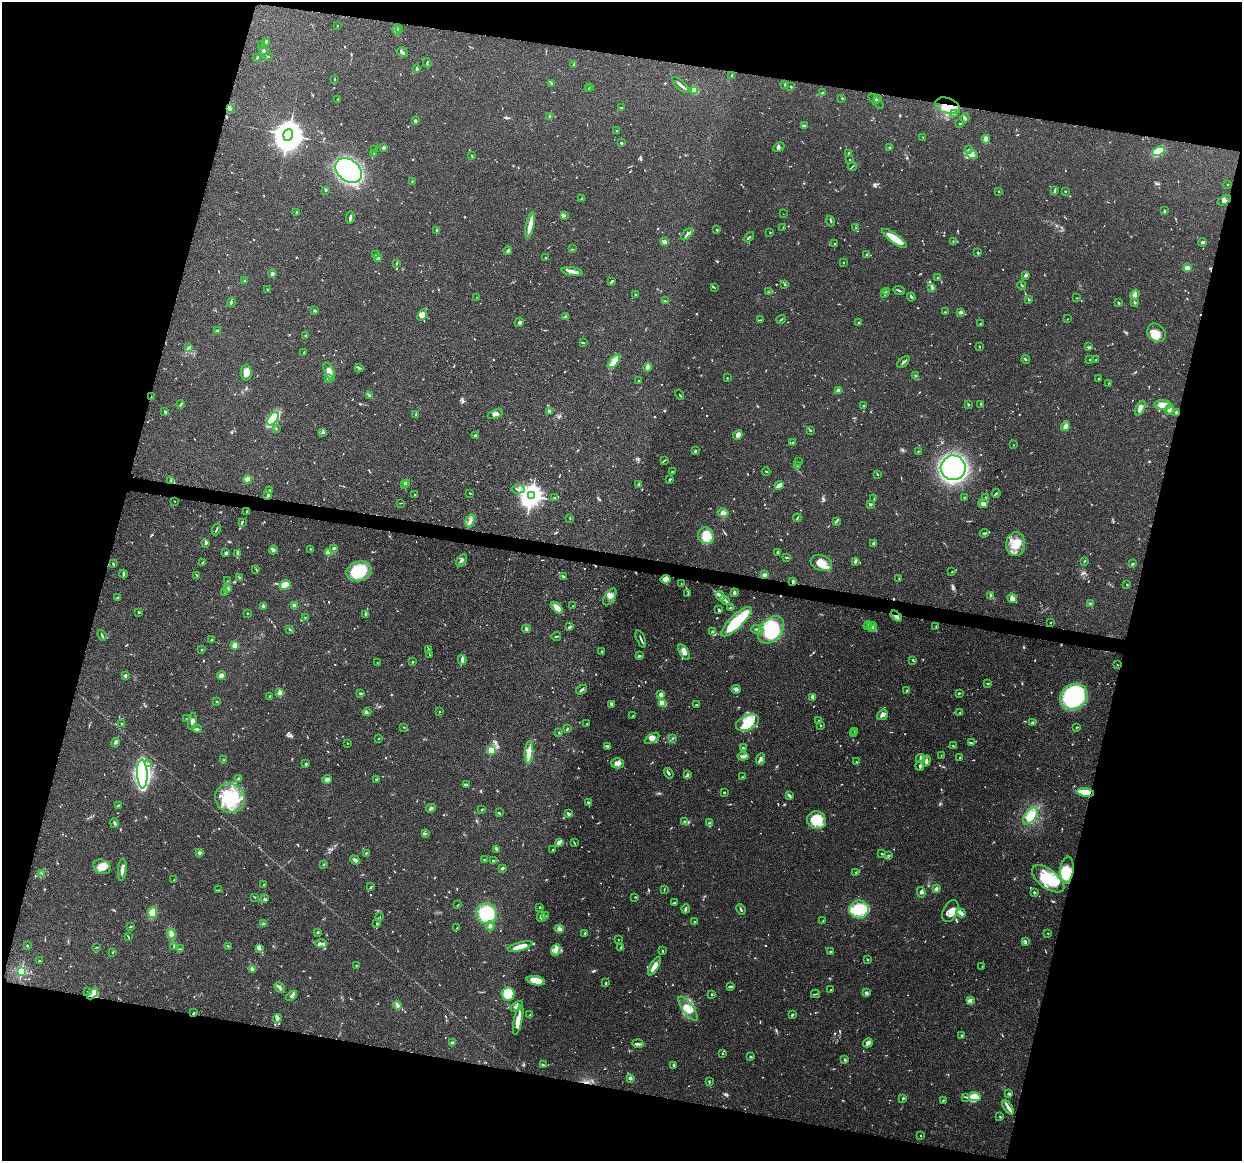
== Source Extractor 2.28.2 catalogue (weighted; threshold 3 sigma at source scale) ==
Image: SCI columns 20-4977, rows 128-4760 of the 5005 x 5016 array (HDU 1 of 3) = the unmasked area's bounding box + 8 px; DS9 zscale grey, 4 x 4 block average (1 PNG px = mean of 4 x 4 image px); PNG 1244 x 1163 px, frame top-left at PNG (2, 2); each listed source drawn as its Kron ellipse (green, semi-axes under 4 px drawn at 4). Shown black and unused: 29% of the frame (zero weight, under 3 of 4 exposures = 2% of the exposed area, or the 3 px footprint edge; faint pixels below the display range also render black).
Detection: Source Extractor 2.28.2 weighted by HDU 2 'WHT'. Background 0.0837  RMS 0.0063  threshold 0.0283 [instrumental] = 3 sigma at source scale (4.5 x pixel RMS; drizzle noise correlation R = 1.50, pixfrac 1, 0.05/0.05 arcsec/px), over >= 5 px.
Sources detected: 1025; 21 too faint to see at this stretch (4 x 4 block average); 4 inside a brighter object's white glare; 5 cosmic-ray / hot-pixel residue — neither listed nor drawn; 28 coinciding with a brighter row at this scale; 77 inside a brighter listed object's ellipse — not listed separately; of the other 890, all 500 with FLUX_AUTO >= 1.92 (the completeness limit of this list) listed and drawn (390 fainter detections not listed), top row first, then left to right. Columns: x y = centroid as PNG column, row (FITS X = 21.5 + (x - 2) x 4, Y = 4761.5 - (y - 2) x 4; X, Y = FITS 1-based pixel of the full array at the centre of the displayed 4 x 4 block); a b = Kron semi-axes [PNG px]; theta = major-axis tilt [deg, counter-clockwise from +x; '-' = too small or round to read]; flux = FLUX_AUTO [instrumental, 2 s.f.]
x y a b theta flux
337 26 2 2 - 3.1
400 29 3 2 - 3
397 30 4 2 - 4.4
266 42 3 2 - 2.7
262 45 2 2 - 3.4
263 50 5 2 - 4.9
402 52 5 3 - 7
269 56 2 2 - 2.1
257 58 3 2 - 2.7
427 63 4 2 - 3.8
574 64 3 2 - 4.3
417 69 4 2 - 4.5
732 75 3 2 - 2.6
334 79 3 2 - 2.5
552 83 4 2 - 5.5
681 85 11 2 -41 18
785 85 3 2 - 6
590 87 3 2 - 2
791 87 2 2 - 2.1
588 89 2 2 - 2
694 90 2 2 - 65
822 93 4 2 - 5.7
842 98 2 2 - 4
338 99 2 2 - 2.8
877 99 4 2 - 4.5
876 101 9 2 -45 7.1
947 106 12 7 -18 68
621 107 3 2 - 3.9
230 109 2 2 - 2.6
955 114 2 2 - 2.7
550 116 2 2 - 2.3
965 118 4 2 - 7.2
415 121 2 2 - 28
960 124 3 2 - 2
804 125 3 2 - 3.2
616 131 2 2 - 13
288 135 6 4 70 8700
923 137 2 2 - 2.4
986 139 4 3 - 32
621 143 2 2 - 5.2
383 147 2 2 - 33
779 147 6 2 26 5.9
889 147 2 2 - 9
375 149 2 2 - 1.9
968 150 2 2 - 2.1
1158 151 6 4 24 89
374 153 3 2 - 2
849 153 3 2 - 2.9
972 155 5 3 - 18
472 156 3 2 - 3.3
850 160 2 2 - 7.8
852 166 4 2 - 3
349 171 15 11 -40 810
412 181 2 2 - 3.4
1228 184 2 2 - 2.7
325 190 2 2 - 4.1
1054 191 3 2 - 4.5
1065 191 2 2 - 2.1
999 192 2 2 - 2.3
582 198 4 2 - 2.7
1224 200 7 3 26 9.8
1165 210 3 2 - 2.8
296 212 2 2 - 3
783 214 2 2 - 2.7
565 215 2 2 - 2
350 218 6 2 84 6.9
831 221 5 2 - 5.1
530 225 13 3 77 42
783 227 3 2 - 2.2
856 228 2 2 - 2.6
437 230 2 2 - 7.7
717 230 2 2 - 18
770 232 2 2 - 2
687 234 7 2 48 12
749 237 6 2 46 4.1
895 239 15 4 -36 74
953 241 2 2 - 2
665 242 3 2 - 20
1203 242 4 3 - 6.6
834 244 2 2 - 2.3
572 249 2 2 - 2
508 251 4 3 - 5.9
978 253 2 2 - 18
375 254 3 2 - 2.7
867 255 3 2 - 4
378 257 3 3 - 11
545 257 3 2 - 2.2
843 262 2 2 - 2.6
397 263 3 2 - 2.2
1187 268 2 2 - 92
572 272 11 3 -10 21
272 273 2 2 - 54
1026 275 3 2 - 12
937 278 2 2 - 4.6
244 281 2 2 - 11
611 282 3 2 - 4
785 284 2 2 - 3.9
1021 285 4 2 - 4
714 287 4 2 - 3.1
932 288 2 2 - 5.3
267 290 2 2 - 3.3
899 290 6 2 -25 5.5
887 291 2 2 - 3.1
769 292 3 2 - 3.5
885 294 3 2 - 4.7
635 295 2 2 - 3.3
1135 295 5 4 - 10
476 297 2 2 - 2.1
911 297 4 3 - 4.6
1077 298 2 2 - 1.9
1028 300 2 2 - 6
665 301 4 2 - 3.3
231 302 5 2 - 5.5
1119 303 3 2 - 3.5
1135 303 3 2 - 3.4
315 311 3 2 - 3.5
945 312 2 2 - 3
961 312 2 2 - 42
422 315 6 4 63 20
565 316 2 2 - 2.3
781 319 5 2 - 4.4
1067 319 2 2 - 2
760 320 4 2 - 2.6
519 322 5 3 - 6.5
859 322 2 2 - 19
980 324 2 2 - 4.7
218 331 3 2 - 10
1157 333 10 8 -45 39
305 335 2 2 - 4.6
583 343 2 2 - 4.2
979 346 2 2 - 3.5
189 347 3 2 - 3.8
1089 347 2 2 - 2.4
303 353 3 2 - 1.9
1026 359 4 2 - 4
1090 359 2 2 - 3
1096 360 2 2 - 2.6
614 361 8 3 52 88
903 362 7 2 42 8.4
648 367 4 3 - 9.4
359 368 4 2 - 5
329 371 9 4 -65 26
246 373 8 5 87 31
916 376 3 2 - 5.6
328 378 4 3 - 8
727 378 2 2 - 4.9
1098 378 2 2 - 7.9
639 381 2 2 - 5.2
1108 383 2 2 - 2.9
839 390 4 3 - 19
370 395 3 2 - 2.5
680 395 5 2 - 2.5
151 397 3 2 - 3.1
180 404 4 2 - 3.9
968 404 2 2 - 2.8
981 404 2 2 - 2.4
1163 405 8 4 -4 48
863 406 2 2 - 2.8
1140 408 8 4 62 25
1169 410 5 3 - 11
549 411 3 2 - 9.6
165 412 4 2 - 5.4
1176 413 3 2 - 13
495 414 8 3 21 14
416 415 2 2 - 4.5
273 419 7 4 54 200
1065 426 5 3 - 18
276 429 2 2 - 2.2
810 430 2 2 - 3.8
323 433 3 2 - 3.6
738 435 5 4 - 25
475 436 3 2 - 5.2
792 442 2 2 - 2.9
1014 445 2 2 - 2
695 451 3 2 - 4.2
918 451 2 2 - 3.8
664 461 3 2 - 3.1
799 462 2 2 - 2.2
798 466 3 2 - 3.1
953 468 12 12 - 1100
672 471 2 2 - 2.6
766 471 4 2 - 3.6
877 474 3 2 - 2.8
247 479 4 4 - 27
670 479 3 2 - 4.4
171 481 2 2 - 1.9
406 483 2 2 - 2.1
404 484 2 2 - 2.3
639 484 3 2 - 6.6
779 485 4 2 - 25
518 489 6 3 3 12
270 491 3 2 - 4.4
470 493 2 2 - 2.6
996 493 4 2 - 3.4
267 495 3 2 - 5.3
415 495 2 2 - 2.1
531 496 4 3 - 3400
555 497 3 2 - 3.8
964 497 3 2 - 2.2
986 498 3 2 - 5.7
874 499 3 2 - 3.5
174 501 2 2 - 2.3
400 503 3 2 - 2
871 504 4 2 - 5.1
983 504 5 3 - 19
247 512 2 2 - 6.4
723 513 5 3 - 18
570 518 3 2 - 2.2
797 518 4 2 - 3
470 521 6 2 69 9
836 521 3 2 - 4.5
242 522 4 2 - 4
216 529 6 2 65 4.5
984 533 4 2 - 5.1
706 536 8 7 - 79
206 543 2 2 - 5.5
874 543 2 2 - 32
1016 544 12 9 83 65
334 548 3 2 - 7
311 549 4 2 - 3.4
273 550 4 4 - 7.3
328 552 2 2 - 160
778 552 2 2 - 20
226 553 3 2 - 4
238 554 3 2 - 4.6
787 558 4 2 - 3
461 560 7 3 50 9.9
855 561 4 3 - 5.9
1084 561 3 2 - 2.2
203 562 3 2 - 3.1
821 563 11 7 -20 50
113 564 4 2 - 4.2
1132 564 2 2 - 4.1
256 569 3 2 - 2.7
359 571 13 9 16 160
952 572 2 2 - 2.8
123 574 4 2 - 8.5
197 575 3 2 - 3.6
764 575 4 3 - 8.4
563 576 4 2 - 4.7
239 577 3 2 - 2.7
666 579 5 3 - 18
899 579 3 2 - 3
227 581 2 2 - 2
793 581 3 2 - 7.5
681 584 3 2 - 2.8
285 585 6 4 30 47
1127 585 2 2 - 3.4
228 589 3 2 - 15
225 592 2 2 - 2.7
734 592 3 2 - 6.9
688 594 3 2 - 2.1
991 595 4 2 - 5.6
720 596 5 3 - 10
117 597 3 2 - 2.5
610 597 9 5 58 20
1012 598 5 4 - 10
725 600 5 2 - 7.8
1090 604 3 2 - 5.2
263 606 3 2 - 5
294 606 3 2 - 19
573 606 2 2 - 2.1
557 608 7 3 -42 42
731 608 3 2 - 5.5
719 610 3 2 - 6
139 612 2 2 - 4.6
247 613 2 2 - 11
366 614 3 3 - 4.7
896 616 7 3 -40 14
305 618 2 2 - 2.5
736 622 20 6 44 180
1051 623 2 2 - 9.8
868 626 4 2 - 7.8
872 626 5 2 - 7.2
570 627 4 2 - 6.7
936 627 3 2 - 2.2
290 629 4 2 - 3.5
526 629 4 2 - 7.8
873 629 4 3 - 7.1
757 630 6 2 -20 7.8
771 630 15 10 47 210
713 632 2 2 - 11
102 635 6 2 -68 5.1
556 636 5 2 - 3.2
641 639 9 2 -68 8.5
212 640 2 2 - 7
235 645 2 2 - 150
428 649 4 2 - 6.5
202 650 2 2 - 12
602 652 3 2 - 4.2
684 652 8 3 -59 16
429 655 3 2 - 2.8
639 656 3 2 - 8.5
462 660 5 3 - 8.3
913 660 3 2 - 3.9
412 662 2 2 - 3.1
377 663 2 2 - 2
1118 665 2 2 - 2
125 676 3 2 - 7.6
221 676 4 3 - 24
988 684 3 2 - 3.2
736 689 4 3 - 11
581 690 6 2 33 9.4
907 690 3 2 - 2.9
280 693 3 3 - 14
360 693 3 2 - 2.9
959 693 2 2 - 4.8
661 694 4 3 - 13
270 696 2 2 - 2.7
813 697 2 2 - 35
1074 697 14 12 35 390
217 702 2 2 - 2.1
663 703 4 2 - 65
612 704 3 2 - 3.7
696 705 2 2 - 3
367 712 4 2 - 5.2
439 712 2 2 - 2.1
960 712 2 2 - 2.2
882 715 6 4 40 12
633 716 4 2 - 3.2
187 719 2 2 - 3
192 721 8 4 79 15
819 721 2 2 - 5.6
747 723 12 7 24 61
1032 723 4 3 - 6.4
122 724 3 2 - 5
587 724 2 2 - 2.1
821 726 3 2 - 2.4
404 727 2 2 - 2.3
1076 727 3 2 - 2.2
197 729 5 2 - 5.8
567 729 2 2 - 7.5
855 731 3 2 - 3.2
559 733 2 2 - 3.3
854 734 3 2 - 2.3
378 738 2 2 - 2.2
652 738 8 3 33 15
672 739 3 2 - 2.6
115 742 4 3 - 6.7
347 743 2 2 - 2.8
971 743 4 2 - 3.1
608 746 4 2 - 12
953 746 2 2 - 3
743 748 2 2 - 4.6
491 750 2 2 - 270
529 753 11 4 87 34
941 755 2 2 - 2
743 756 5 4 - 11
960 757 2 2 - 4.6
761 759 6 3 68 9.8
920 759 4 3 - 6.9
224 760 2 2 - 2.2
926 761 5 3 - 8.3
856 762 2 2 - 4.5
617 763 6 5 - 16
149 764 2 2 - 3.5
306 764 3 2 - 3.5
920 766 5 3 - 7.6
669 773 6 2 -60 6
142 774 14 5 -88 1200
688 775 2 2 - 2.3
742 777 2 2 - 2
238 779 4 2 - 5.4
327 779 4 3 - 13
376 779 3 2 - 2.4
466 785 3 2 - 10
1086 792 8 3 -9 95
724 793 2 2 - 3.8
789 795 4 2 - 8.9
230 798 15 14 - 140
588 803 4 2 - 4.2
118 805 3 2 - 5.6
431 808 5 3 - 7.5
482 810 3 2 - 2.6
499 813 3 2 - 3.7
569 814 4 2 - 9.3
1030 816 10 5 51 67
817 820 9 8 - 100
685 821 4 3 - 5.9
115 823 5 2 - 6.2
709 823 4 2 - 4.5
425 833 3 2 - 2
559 842 3 2 - 31
574 843 3 2 - 2.1
497 849 3 2 - 3
553 850 2 2 - 2.5
199 853 4 3 - 8.1
366 853 3 2 - 2.9
882 854 3 2 - 3.7
889 856 3 2 - 3.4
355 860 5 3 - 9.5
484 860 2 2 - 3.1
493 860 2 2 - 4.9
323 864 2 2 - 2.2
102 867 9 6 -28 31
502 868 3 2 - 7.4
122 870 11 3 84 16
1067 870 13 7 83 87
856 872 2 2 - 4.3
42 873 2 2 - 2.3
1048 879 19 9 -37 140
174 880 2 2 - 1.9
264 884 3 2 - 5.7
371 886 2 2 - 3.2
936 889 3 2 - 7.9
218 890 3 2 - 1.9
664 890 3 2 - 2.1
921 892 5 3 - 8.4
1034 893 2 2 - 6.3
255 897 2 2 - 2.9
635 897 2 2 - 2.2
264 899 3 2 - 3.3
674 903 3 2 - 2.9
458 905 3 2 - 2.4
540 907 2 2 - 3.9
686 909 4 2 - 8
859 909 10 9 - 130
741 910 5 2 - 5.1
950 911 12 7 63 33
153 912 5 4 - 33
486 913 11 10 - 210
961 913 5 3 - 17
546 915 2 2 - 2.3
541 916 5 3 - 8
380 917 2 2 - 2.1
823 921 3 2 - 2.6
694 922 2 2 - 3.4
263 924 3 2 - 4.5
376 924 2 2 - 3.7
490 926 4 3 - 10
130 927 3 2 - 2.8
457 928 3 2 - 2.3
560 929 4 3 - 10
318 932 2 2 - 3.1
585 933 3 2 - 4.3
1048 933 3 2 - 2.3
171 934 5 4 - 13
128 937 2 2 - 2.7
618 940 2 2 - 1.9
1025 942 3 2 - 6.8
321 944 6 2 -3 8.3
27 945 2 2 - 10
174 946 4 2 - 3.3
228 946 2 2 - 2.1
520 946 13 3 15 54
97 947 2 2 - 2.2
259 948 3 2 - 5.1
621 948 4 2 - 3.9
180 949 3 2 - 4.8
556 950 6 4 65 16
663 951 3 2 - 3.7
113 952 2 2 - 3
831 952 3 2 - 8.7
867 960 2 2 - 3.7
39 961 3 2 - 3.8
356 965 2 2 - 6.6
654 966 10 3 60 36
982 966 2 2 - 2
252 969 4 3 - 13
21 972 2 2 - 550
536 981 9 4 -12 61
606 983 4 2 - 4.4
730 986 4 2 - 8
279 987 6 3 -44 11
831 989 2 2 - 2.3
88 992 4 2 - 4.8
866 993 2 2 - 41
92 994 6 4 42 46
508 994 6 6 - 95
815 994 4 2 - 2.7
712 995 2 2 - 3.6
292 996 6 2 40 7
971 1001 2 2 - 3.5
398 1005 4 2 - 16
517 1006 7 3 33 10
688 1009 14 5 -53 46
194 1013 2 2 - 3.4
530 1015 3 2 - 3.1
792 1015 2 2 - 6.9
277 1018 4 2 - 5.2
518 1020 15 3 78 34
962 1035 2 2 - 6
452 1043 3 2 - 9.5
868 1043 5 4 - 10
638 1044 5 2 - 7.4
722 1054 2 2 - 2
750 1056 2 2 - 2.9
845 1060 4 2 - 4.3
543 1065 2 2 - 2.1
674 1065 3 2 - 5.4
630 1078 3 2 - 8.4
709 1082 3 2 - 3.2
1009 1094 3 3 - 5.6
966 1097 3 2 - 3.9
974 1097 6 4 -14 81
903 1098 4 2 - 3.7
943 1100 2 2 - 4
1008 1107 8 3 -57 15
1000 1117 3 2 - 2.7
921 1135 2 2 - 3
Overlapping masked pixels (flux is a lower limit): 10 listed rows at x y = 947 106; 151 397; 1176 413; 793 581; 896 616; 1086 792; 1067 870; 88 992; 92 994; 194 1013
Diffuse or blended objects may show on this block-average render without a row.